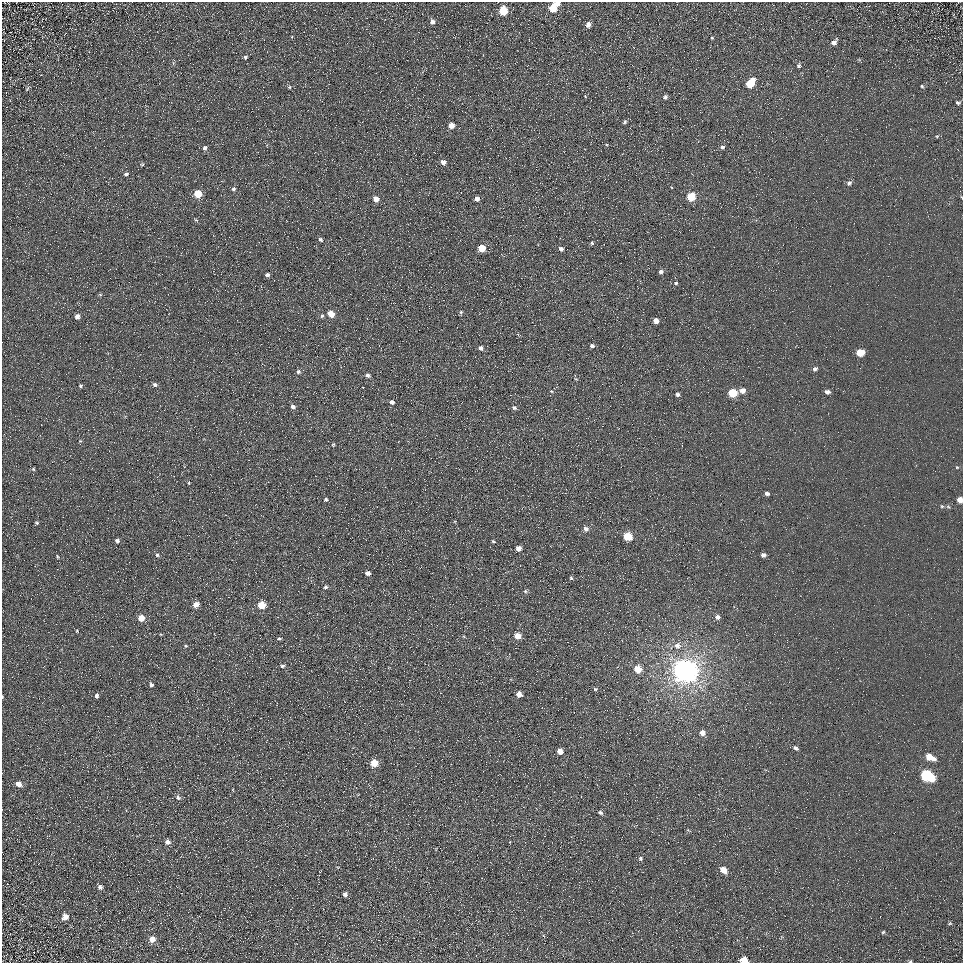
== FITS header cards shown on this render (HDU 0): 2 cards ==
NAXIS1  =                  961
NAXIS2  =                  961

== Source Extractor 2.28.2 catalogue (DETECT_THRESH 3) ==
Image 961 x 961 px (HDU 0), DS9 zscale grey, 1 PNG px = 1 image px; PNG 965 x 965 px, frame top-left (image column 1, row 961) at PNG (2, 2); no overlay
Background 5.21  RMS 7.8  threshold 23.3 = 3 sigma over >= 5 px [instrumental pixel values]
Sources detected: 118; all 118 listed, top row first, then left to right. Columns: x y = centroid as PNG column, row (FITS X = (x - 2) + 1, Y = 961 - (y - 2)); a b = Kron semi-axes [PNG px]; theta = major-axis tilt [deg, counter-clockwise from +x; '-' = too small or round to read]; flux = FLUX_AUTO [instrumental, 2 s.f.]
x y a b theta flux
558 3 4 4 - 2600
553 8 6 5 - 15000
503 11 6 5 - 20000
432 22 6 5 - 2100
588 25 6 5 - 2200
712 38 3 3 - 460
834 42 7 5 50 2200
245 57 5 4 - 830
799 66 6 5 - 950
750 83 7 5 54 17000
922 86 5 4 - 580
289 87 4 4 - 560
27 89 6 4 47 590
665 97 4 4 - 1400
958 103 6 4 -18 910
625 122 5 4 - 790
451 125 5 4 - 4900
937 136 5 3 - 550
722 147 5 4 - 1100
205 148 6 5 - 1300
443 162 5 4 - 2800
142 164 5 3 - 520
126 174 5 4 - 1000
849 183 7 5 36 1400
233 189 6 5 - 1000
198 194 5 5 - 12000
691 197 5 5 - 17000
376 199 5 5 - 4500
477 199 4 4 - 2700
196 220 6 3 -18 570
320 239 7 5 -44 1000
592 243 4 3 - 740
482 248 5 5 - 12000
561 249 4 4 - 1900
661 272 5 5 - 1300
267 275 4 4 - 1600
676 283 4 4 - 690
87 287 2 2 - 250
100 295 6 4 -1 570
461 312 5 4 - 810
331 314 5 5 - 7700
77 316 5 5 - 2100
322 316 6 4 65 900
656 321 5 4 - 3300
518 335 7 2 -20 550
592 346 5 4 - 1100
480 348 5 5 - 1600
860 353 6 5 - 10000
815 369 5 4 - 1400
298 372 5 5 - 1200
367 375 6 5 - 1500
155 384 7 5 -18 1300
80 386 5 4 - 760
743 390 6 5 - 3400
551 391 4 3 - 430
827 392 5 4 - 1900
733 393 5 5 - 22000
678 394 4 4 - 1400
392 402 6 5 - 1700
293 407 6 5 - 1600
514 408 6 5 - 1100
333 444 5 4 - 600
957 467 5 3 - 530
33 469 4 4 - 620
189 483 4 3 - 580
767 494 5 4 - 1600
326 499 5 4 - 830
960 500 5 4 - 5000
942 506 5 4 - 630
37 523 5 4 - 630
586 529 5 4 - 2200
628 537 5 5 - 19000
117 541 4 4 - 1500
493 541 4 3 - 540
518 548 4 4 - 3000
157 555 5 4 - 840
763 555 5 4 - 1600
57 556 6 2 -71 460
368 573 6 4 -8 2400
571 578 4 4 - 670
326 587 5 5 - 1000
525 591 5 5 - 780
196 604 5 4 - 5400
262 605 5 5 - 15000
717 617 6 5 - 1700
141 618 5 5 - 7800
77 631 5 3 - 490
518 636 5 4 - 5700
279 638 6 3 1 560
677 645 9 7 -1 2600
186 646 4 4 - 510
282 666 5 4 - 980
638 669 5 5 - 12000
685 671 8 7 - 830000
151 684 5 4 - 1300
595 689 5 4 - 740
519 694 5 4 - 3600
96 696 5 4 - 1200
702 733 5 5 - 3800
795 748 6 4 -28 1400
560 751 5 4 - 4900
930 757 8 5 -26 7700
374 763 5 5 - 13000
927 775 9 6 -28 60000
19 784 7 6 - 3600
178 797 7 5 -70 1300
600 812 5 4 - 1200
167 842 5 5 - 2300
640 858 6 5 - 880
723 870 6 5 - 7100
100 887 6 5 - 1300
345 894 4 4 - 2200
65 917 6 6 - 3400
949 923 6 4 1 740
883 932 5 4 - 640
152 939 6 6 - 3800
744 960 6 5 - 10000
910 961 5 4 - 670
At the frame edge (FLAGS 8, measured only in part): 4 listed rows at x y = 558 3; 960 500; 744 960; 910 961